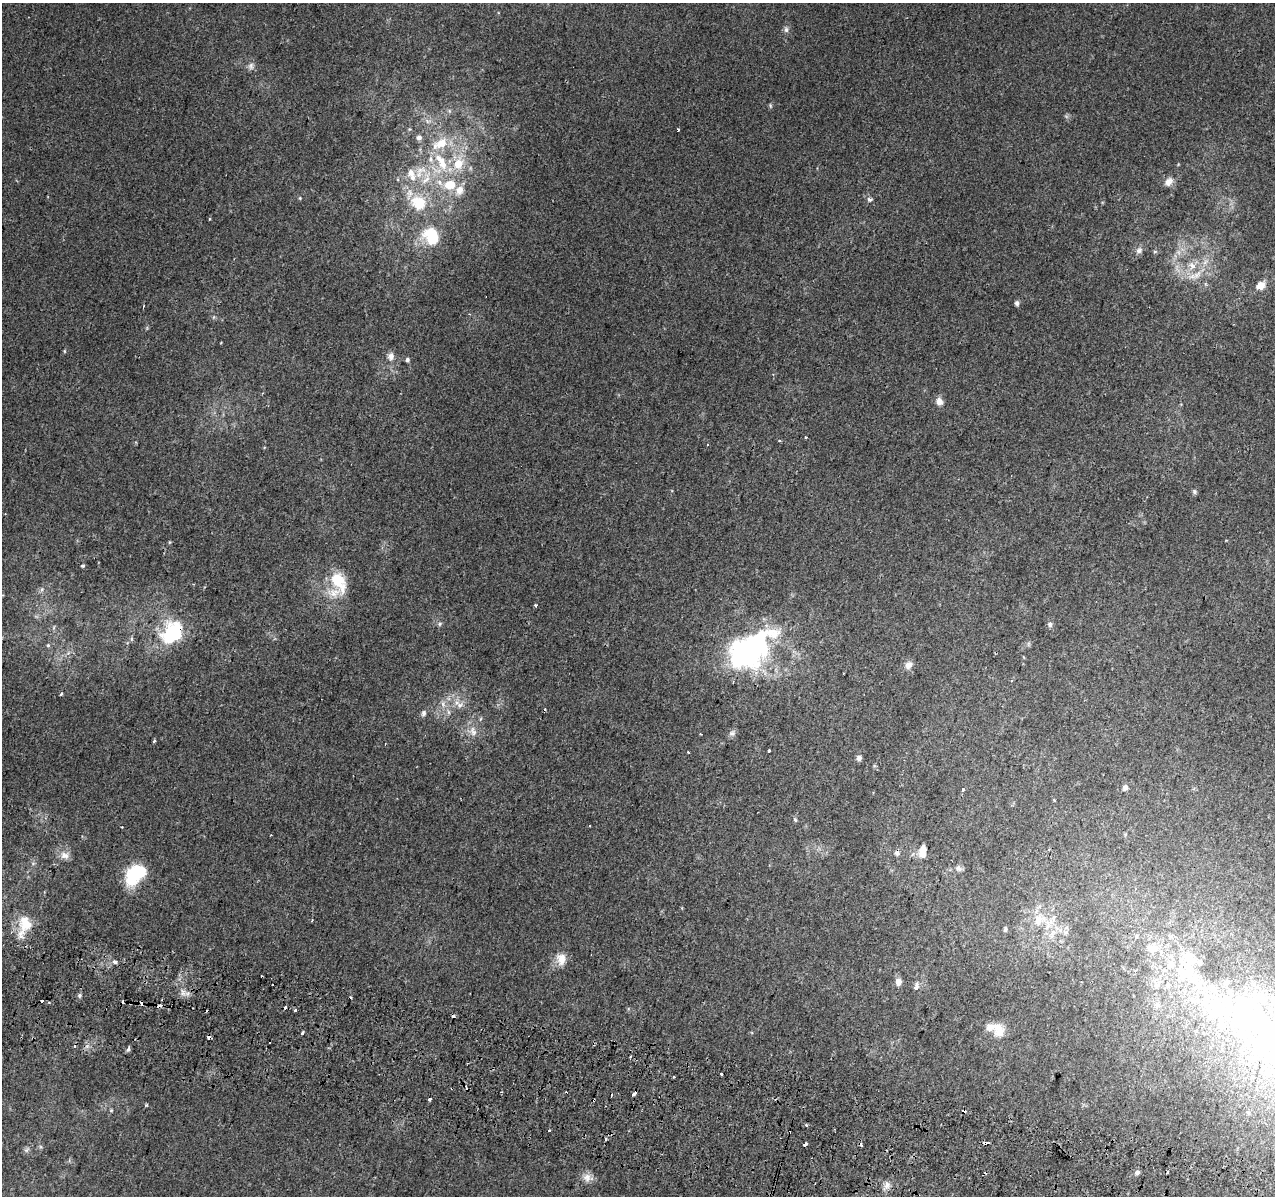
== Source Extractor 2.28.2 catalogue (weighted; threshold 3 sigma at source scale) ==
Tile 6 of 4 x 4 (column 2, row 2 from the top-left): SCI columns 1291-2563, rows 2715-3908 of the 5117 x 5367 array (HDU 1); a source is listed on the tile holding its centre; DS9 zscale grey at full resolution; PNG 1277 x 1198 px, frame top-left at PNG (2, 3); no overlay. Shown black and unused: <1% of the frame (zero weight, under 2 of 3 exposures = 2% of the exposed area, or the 3 px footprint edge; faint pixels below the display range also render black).
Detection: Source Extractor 2.28.2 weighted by HDU 2 'WHT'; one run over the whole footprint, this tile lists its part. Background 0.0025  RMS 0.0034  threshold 0.0154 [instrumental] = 3 sigma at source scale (4.5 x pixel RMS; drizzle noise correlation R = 1.50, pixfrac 1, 0.0396/0.0396 arcsec/px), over >= 5 px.
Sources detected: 144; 3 inside a brighter object's white glare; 24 cosmic-ray / hot-pixel residue — not listed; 17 inside a brighter listed object's ellipse — not listed separately; the other 100 listed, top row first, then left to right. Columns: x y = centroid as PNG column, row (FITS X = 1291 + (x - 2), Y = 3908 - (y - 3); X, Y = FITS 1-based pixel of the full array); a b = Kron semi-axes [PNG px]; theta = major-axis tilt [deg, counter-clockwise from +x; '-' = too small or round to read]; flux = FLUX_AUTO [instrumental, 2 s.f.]
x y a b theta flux
786 30 8 6 -89 0.99
251 66 10 8 89 1.4
770 106 7 4 -71 0.47
449 111 6 4 72 0.54
428 121 7 5 -33 0.91
678 129 3 3 - 0.66
419 138 6 5 - 1.6
440 143 24 12 29 8.4
441 161 16 12 71 6
458 163 20 14 69 8.2
421 170 16 9 16 4.7
426 179 23 8 61 5.4
1169 182 12 9 58 2.1
450 185 18 15 8 8.3
300 198 4 4 - 0.36
870 199 5 4 - 1.1
418 203 25 21 -34 12
209 219 3 3 - 0.46
431 236 22 17 -54 14
1139 250 9 8 - 1.4
1155 251 6 3 19 0.42
1192 266 13 9 -57 3.4
1197 275 17 8 37 3.6
1261 285 9 8 - 3.5
1017 303 5 5 - 0.96
64 351 5 3 - 0.31
391 356 9 8 - 1.9
407 360 5 4 - 0.79
939 401 9 8 - 2.2
806 437 3 3 - 0.77
708 444 3 2 - 0.26
1195 492 6 5 - 0.64
169 542 5 3 - 0.32
83 566 4 4 - 0.57
338 581 29 17 -62 11
42 589 6 5 - 0.81
535 605 4 3 - 0.5
440 624 7 5 24 0.64
1050 625 7 6 - 0.92
54 627 6 4 72 0.48
172 632 33 25 55 22
48 645 5 5 - 0.53
747 651 53 31 37 73
68 653 7 4 19 0.75
909 665 11 8 47 2.1
61 694 3 3 - 0.5
460 705 11 8 27 2.2
423 713 8 6 75 0.89
473 731 16 9 -72 2.8
732 733 7 4 0 0.8
701 734 3 2 - 0.35
154 741 3 2 - 0.69
769 751 3 3 - 1.8
688 752 3 2 - 0.26
859 758 7 6 - 0.97
1125 788 8 7 - 1
963 789 4 3 - 0.6
795 820 6 4 -67 0.54
590 826 3 2 - 0.31
923 854 11 9 -26 2.6
65 855 14 10 -20 2.5
958 868 9 8 - 1.2
139 872 22 18 -1 13
1039 919 22 16 43 8.2
312 920 3 2 - 0.4
25 924 22 17 -76 8.2
1005 929 7 5 79 0.7
1065 932 8 4 -52 0.85
1153 948 20 13 -1 5.7
561 959 16 13 -84 4
114 962 3 3 - 7.3
1170 965 14 12 48 4.9
898 982 8 7 - 2
272 984 3 3 - 1
1168 985 7 6 - 0.99
917 988 7 6 - 1.1
183 993 12 8 -51 2
79 995 5 5 - 0.72
1157 1005 8 6 74 1.2
160 1006 3 3 - 4
295 1010 3 3 - 3.8
998 1029 21 14 -61 5
303 1033 4 3 - 2.1
1273 1034 116 59 -40 180
209 1037 4 3 - 3.3
128 1049 7 5 60 0.68
722 1074 3 3 - 4.5
635 1093 5 3 - 2.9
430 1099 3 3 - 2.2
146 1105 5 4 - 0.36
111 1110 5 4 - 0.39
806 1125 3 2 - 0.5
549 1131 3 3 - 1.2
606 1139 3 3 - 0.68
986 1143 7 3 5 4.7
805 1144 3 3 - 7
26 1150 9 4 31 0.73
1137 1173 6 5 - 0.95
587 1177 13 11 -22 2.5
887 1185 10 7 85 1.9
Overlapping masked pixels (flux is a lower limit): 5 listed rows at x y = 172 632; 160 1006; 209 1037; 635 1093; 986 1143
Isophote crosses this tile's border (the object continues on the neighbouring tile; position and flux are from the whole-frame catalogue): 1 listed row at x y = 1273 1034